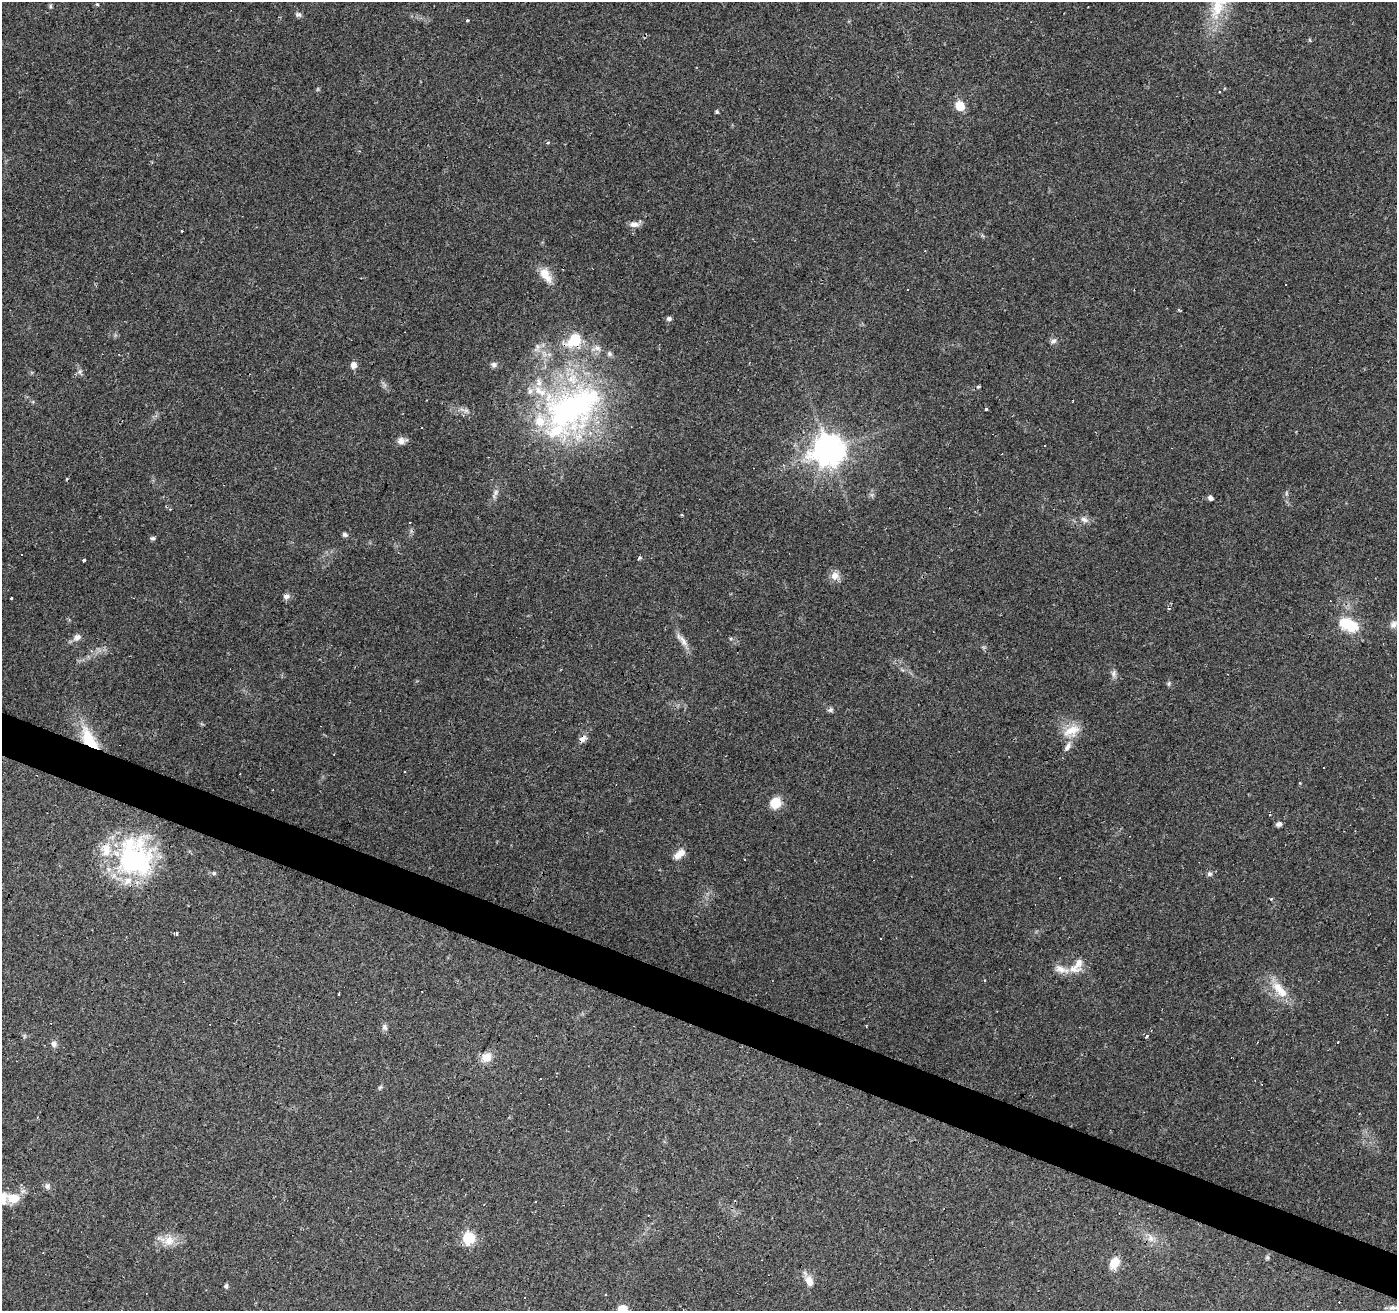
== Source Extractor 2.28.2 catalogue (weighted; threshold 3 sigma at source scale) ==
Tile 6 of 4 x 4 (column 2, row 2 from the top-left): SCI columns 1396-2790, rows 2823-4131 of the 5584 x 5711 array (HDU 1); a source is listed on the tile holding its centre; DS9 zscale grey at full resolution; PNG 1399 x 1313 px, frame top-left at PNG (2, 2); no overlay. Shown black and unused: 3% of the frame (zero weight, under 2 of 3 exposures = <1% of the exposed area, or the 3 px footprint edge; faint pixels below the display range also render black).
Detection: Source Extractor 2.28.2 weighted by HDU 2 'WHT'; one run over the whole footprint, this tile lists its part. Background 0.114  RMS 0.0065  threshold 0.029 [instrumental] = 3 sigma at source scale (4.5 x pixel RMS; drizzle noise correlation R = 1.50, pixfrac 1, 0.0396/0.0396 arcsec/px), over >= 5 px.
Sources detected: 118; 2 inside a brighter object's white glare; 21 cosmic-ray / hot-pixel residue — not listed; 14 inside a brighter listed object's ellipse — not listed separately; the other 81 listed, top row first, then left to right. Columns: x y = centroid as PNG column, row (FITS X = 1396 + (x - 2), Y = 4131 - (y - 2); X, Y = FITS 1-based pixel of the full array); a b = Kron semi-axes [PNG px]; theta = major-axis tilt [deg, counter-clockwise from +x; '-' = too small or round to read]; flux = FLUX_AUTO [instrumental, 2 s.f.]
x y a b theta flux
97 4 4 4 - 0.66
50 6 6 4 -89 0.93
298 15 9 6 -21 1.7
467 21 3 3 - 1.6
1310 40 5 3 - 0.64
960 106 8 7 - 14
717 112 4 4 - 1
547 143 4 3 - 1.2
634 224 12 7 -6 3.8
925 251 3 2 - 0.72
546 275 23 11 -58 9.3
1286 285 2 2 - 0.57
1179 310 6 3 -46 0.73
575 340 15 11 42 23
1053 341 9 7 28 2.1
537 347 14 6 70 3.4
353 365 7 6 - 4
494 365 8 7 - 1.9
80 371 8 5 59 1.6
978 386 5 3 - 0.8
573 407 83 58 16 190
986 409 4 3 - 4.5
421 428 3 2 - 1
401 441 12 8 14 3.5
1044 445 3 2 - 0.79
829 450 10 9 - 1100
496 492 9 6 72 2.3
1210 498 6 5 - 2.3
681 515 3 3 - 0.74
1084 519 11 7 -26 2.9
345 535 6 6 - 1.5
153 538 6 5 - 1.4
639 558 4 3 - 2.6
84 560 3 3 - 24
835 576 11 10 - 5.2
286 596 8 7 - 2.5
11 598 3 3 - 2.2
1393 624 12 8 44 3.2
1348 625 23 13 -22 22
77 637 11 8 34 3.7
682 640 23 7 -51 5.1
91 651 6 4 -27 1.4
1114 674 10 7 89 2.4
1169 683 7 5 78 1.1
830 710 7 6 - 1.6
1071 731 26 14 23 11
584 739 12 6 53 3
89 740 31 13 -59 28
1067 747 15 7 60 4
1324 768 3 3 - 1.1
1300 783 4 4 - 0.47
775 802 10 9 - 15
1279 824 7 5 6 1.8
681 852 12 10 -5 4.2
131 860 60 37 49 86
214 873 6 4 -20 1.1
1210 874 7 7 - 1.6
1271 899 4 2 - 1.1
176 934 4 3 - 1.7
1078 963 16 9 59 6.1
1061 970 22 9 -15 6.4
985 981 3 2 - 0.54
1279 989 30 12 -49 14
338 994 3 2 - 0.73
385 1027 9 7 -76 2
1146 1036 3 3 - 2.8
54 1044 8 7 - 2.6
487 1057 14 11 30 7.1
380 1087 7 4 36 1
37 1117 3 2 - 0.58
47 1186 8 7 - 2.2
13 1198 19 12 0 11
535 1202 2 2 - 0.65
468 1238 6 6 - 65
1151 1238 11 6 -84 3.3
169 1241 15 13 -88 8.2
1114 1263 14 10 52 8.2
809 1281 15 10 -65 5.9
226 1286 6 5 - 1.2
1393 1308 10 6 25 2.5
622 1310 6 6 - 30
Overlapping masked pixels (flux is a lower limit): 4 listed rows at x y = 575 340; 573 407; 584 739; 89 740
Isophote crosses this tile's border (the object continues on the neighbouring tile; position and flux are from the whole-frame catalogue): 1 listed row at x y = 622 1310
Unlisted compact peaks at least as high as the median listed source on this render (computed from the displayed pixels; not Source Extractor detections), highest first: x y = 669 318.